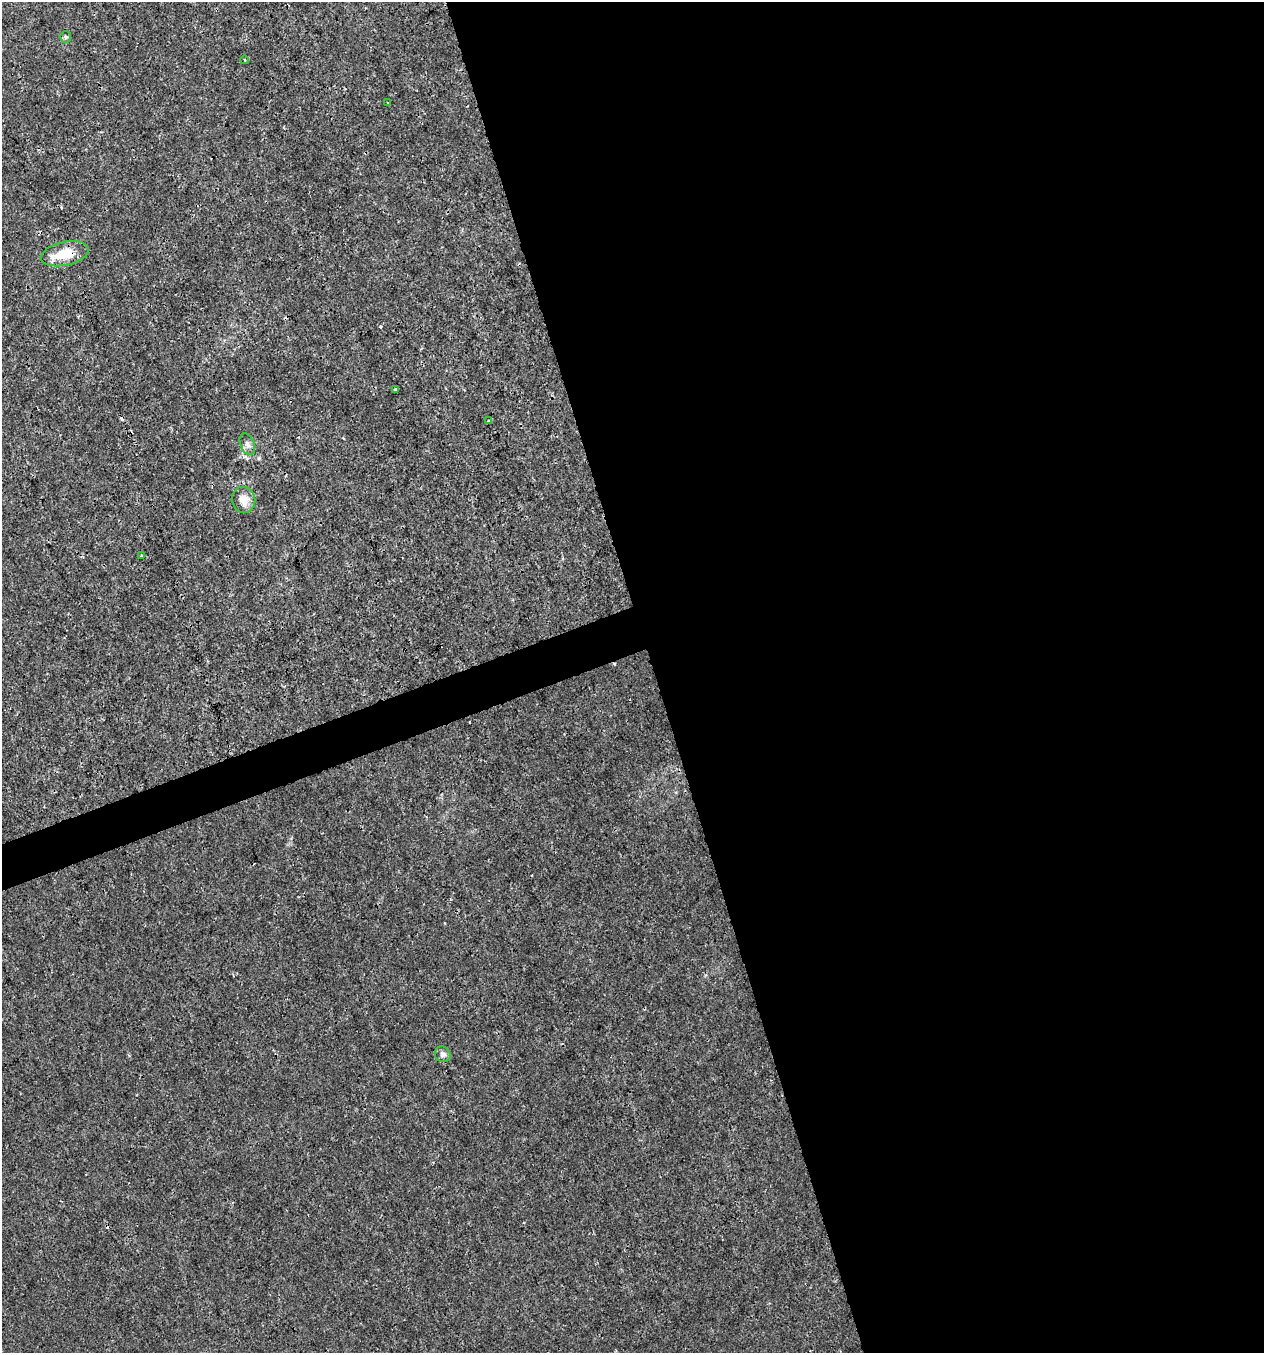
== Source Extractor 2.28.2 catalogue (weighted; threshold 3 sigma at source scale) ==
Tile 8 of 4 x 4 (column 4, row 2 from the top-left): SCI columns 3908-5169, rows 2704-4054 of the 5236 x 5408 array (HDU 1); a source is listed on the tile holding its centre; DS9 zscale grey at full resolution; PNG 1266 x 1355 px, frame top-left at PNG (2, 2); each listed source drawn as its Kron ellipse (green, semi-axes under 4 px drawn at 4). Shown black and unused: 50% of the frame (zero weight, under 3 of 4 exposures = <1% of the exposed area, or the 3 px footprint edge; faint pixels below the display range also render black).
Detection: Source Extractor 2.28.2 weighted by HDU 2 'WHT'; one run over the whole footprint, this tile lists its part. Background 6.55e-04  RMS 8.6e-04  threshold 0.00388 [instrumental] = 3 sigma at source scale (4.5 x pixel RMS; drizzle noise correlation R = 1.50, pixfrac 1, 0.0396/0.0396 arcsec/px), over >= 5 px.
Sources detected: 15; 5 cosmic-ray / hot-pixel residue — neither listed nor drawn; the other 10 listed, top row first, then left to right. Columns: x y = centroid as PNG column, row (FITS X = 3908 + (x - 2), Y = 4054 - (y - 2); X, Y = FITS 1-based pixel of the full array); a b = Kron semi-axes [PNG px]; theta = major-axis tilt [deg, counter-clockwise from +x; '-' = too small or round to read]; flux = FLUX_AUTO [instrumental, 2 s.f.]
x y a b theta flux
66 37 6 5 - 0.16
245 60 4 3 - 0.066
388 103 3 3 - 0.068
65 254 24 11 13 2.2
396 390 3 3 - 0.33
488 421 3 3 - 0.099
247 444 11 7 -67 0.37
244 500 13 11 -84 0.99
141 555 3 3 - 0.079
443 1054 8 7 - 0.35
Overlapping masked pixels (flux is a lower limit): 1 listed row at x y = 65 254
Unlisted compact peaks at least as high as the median listed source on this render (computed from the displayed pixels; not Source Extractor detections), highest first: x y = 259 458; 380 326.